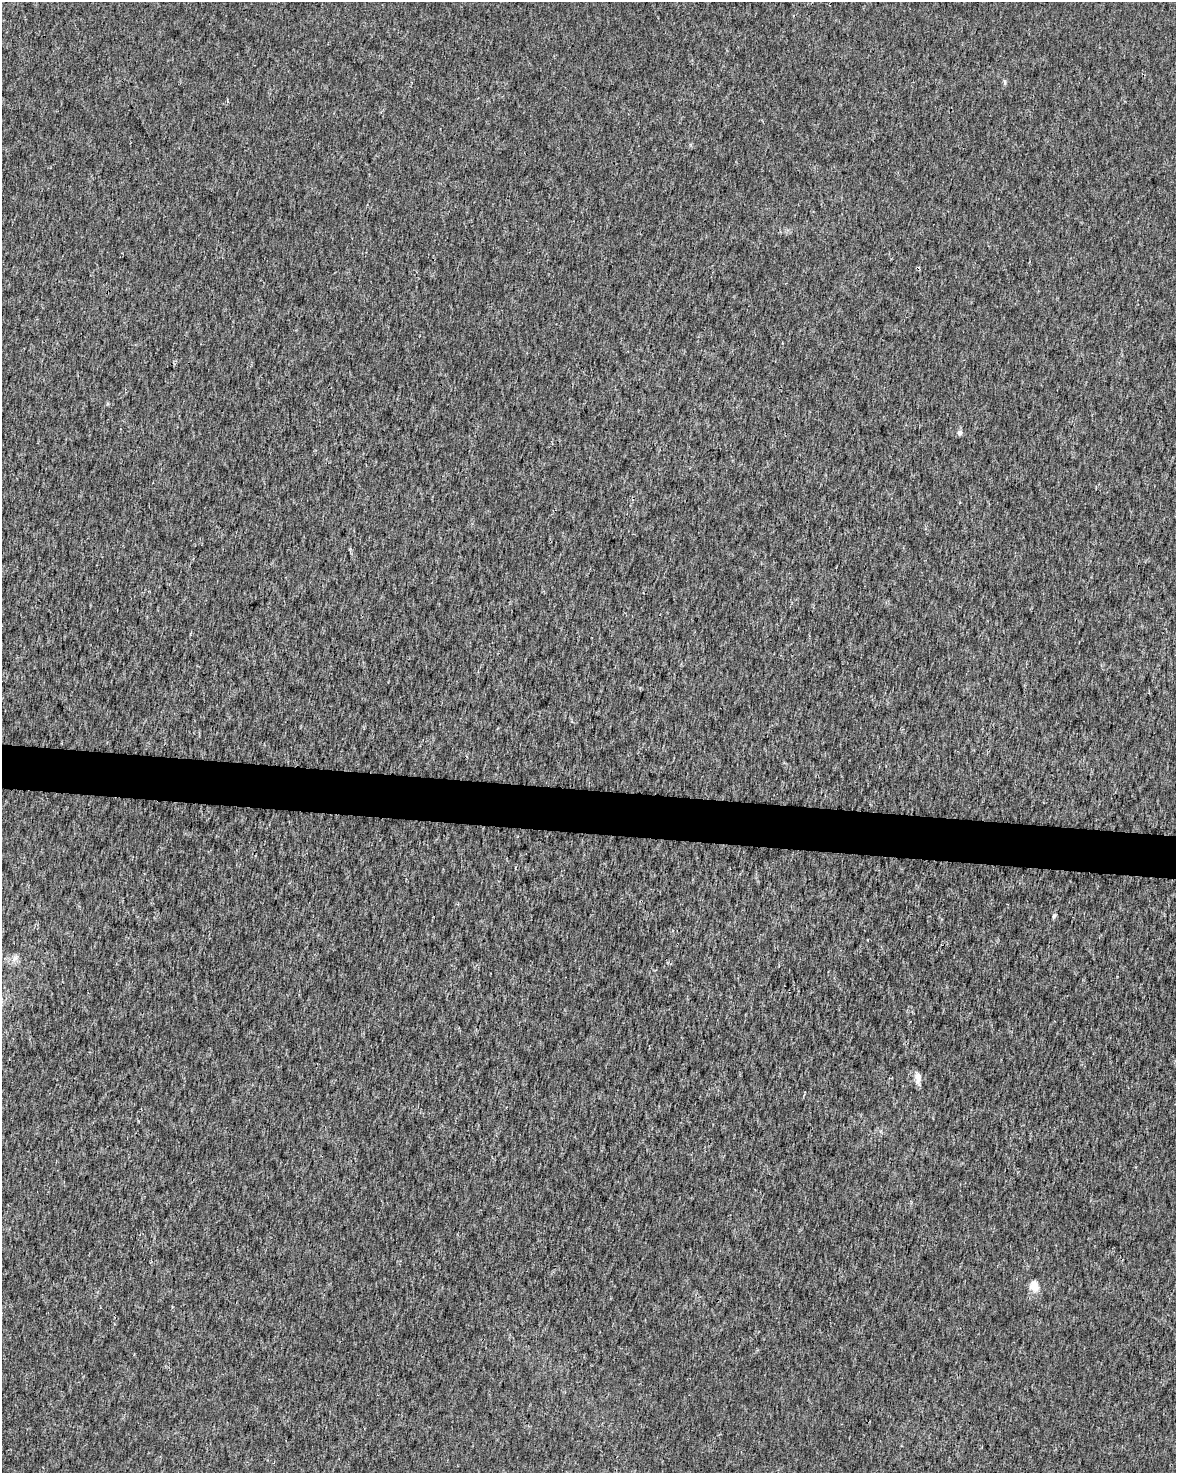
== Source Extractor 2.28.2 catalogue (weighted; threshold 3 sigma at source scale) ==
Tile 7 of 4 x 3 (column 3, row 2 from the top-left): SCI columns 2355-3528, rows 1755-3225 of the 4701 x 4924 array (HDU 1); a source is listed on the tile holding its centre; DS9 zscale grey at full resolution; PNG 1178 x 1475 px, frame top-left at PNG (2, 2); no overlay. Shown black and unused: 3% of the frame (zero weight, under 3 of 4 exposures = <1% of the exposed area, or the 3 px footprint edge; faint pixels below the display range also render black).
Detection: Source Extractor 2.28.2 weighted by HDU 2 'WHT'; one run over the whole footprint, this tile lists its part. Background 0.00157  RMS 0.0023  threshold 0.0101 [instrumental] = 3 sigma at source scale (4.5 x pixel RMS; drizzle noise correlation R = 1.50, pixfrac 1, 0.0396/0.0396 arcsec/px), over >= 5 px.
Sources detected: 6; all 6 listed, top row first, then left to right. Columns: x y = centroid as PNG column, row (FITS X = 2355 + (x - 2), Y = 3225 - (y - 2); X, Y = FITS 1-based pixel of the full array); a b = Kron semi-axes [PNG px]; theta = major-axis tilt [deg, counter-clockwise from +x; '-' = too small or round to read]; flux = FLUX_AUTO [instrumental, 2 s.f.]
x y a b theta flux
1005 82 6 4 -89 0.35
960 433 6 6 - 0.72
1054 916 6 5 - 0.34
15 958 11 7 46 1.1
918 1077 13 7 -89 1.4
1034 1286 13 11 -74 2.2